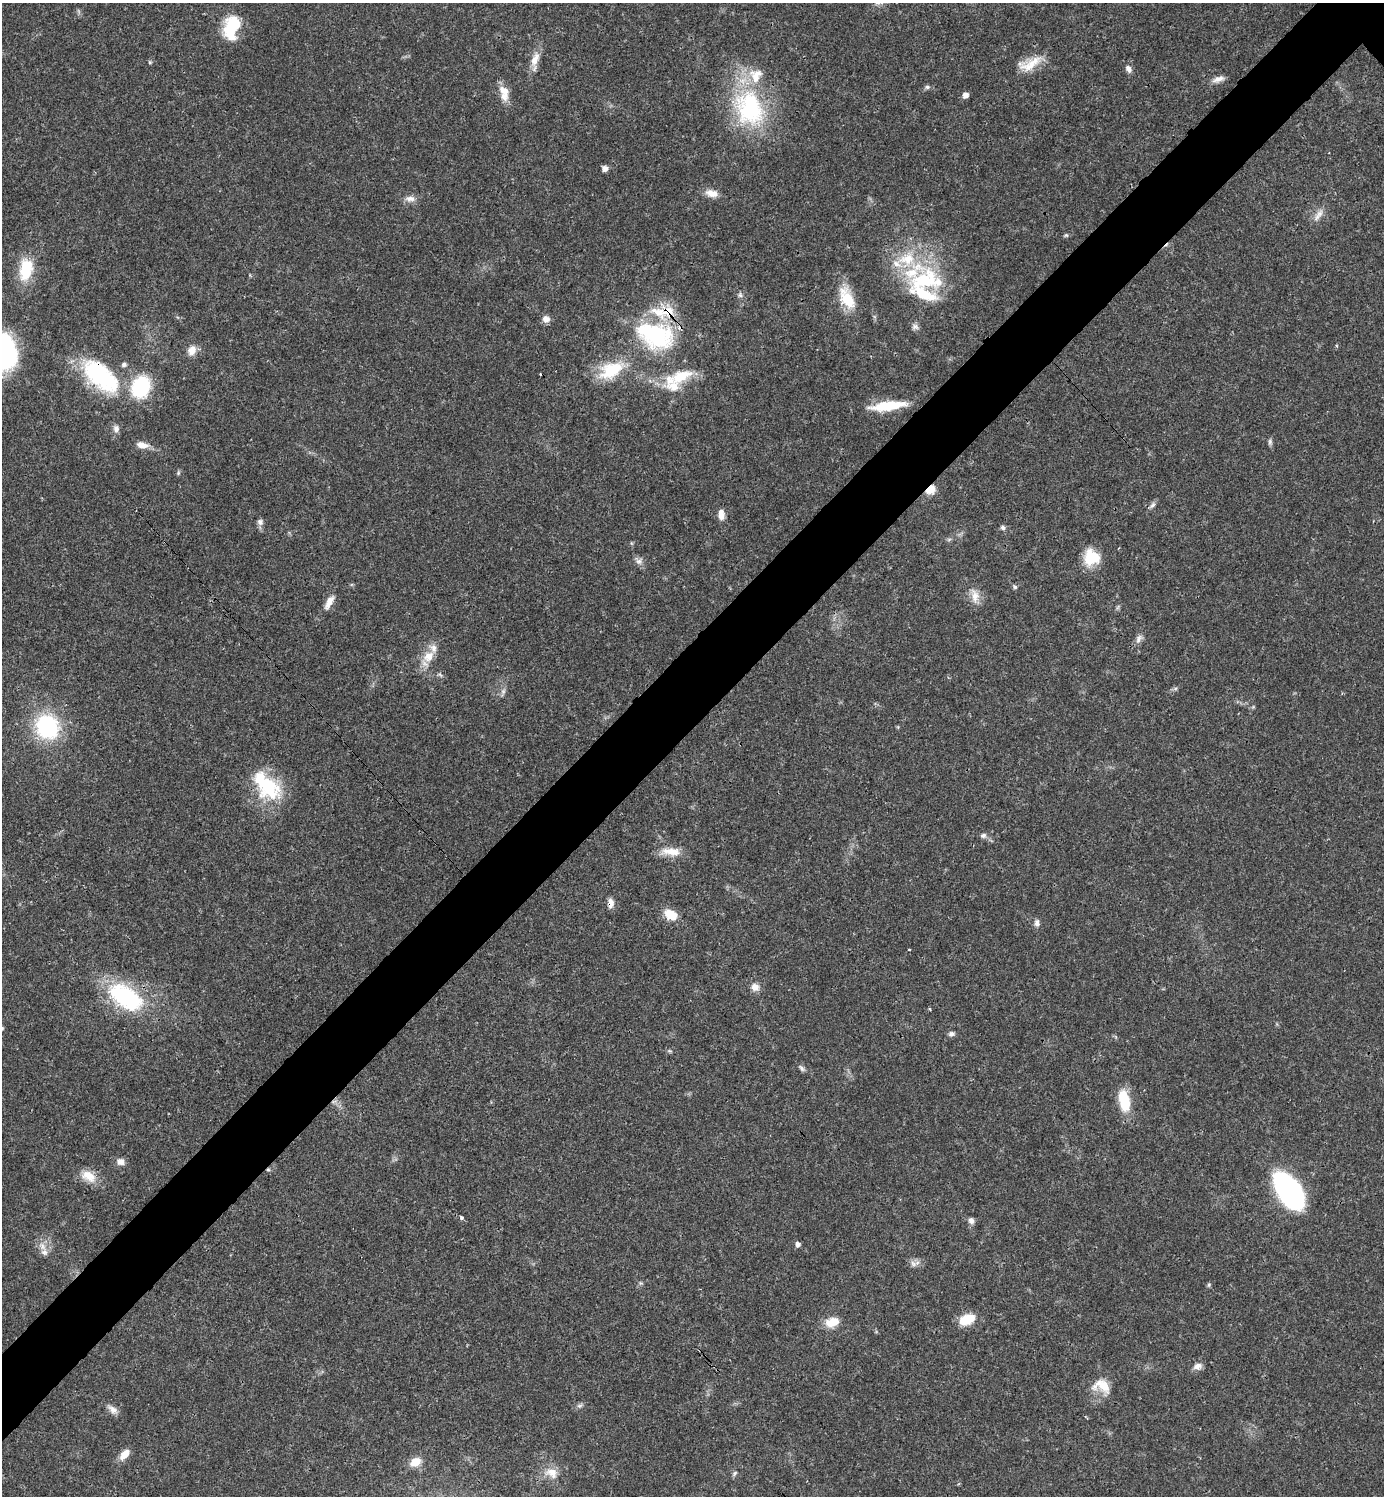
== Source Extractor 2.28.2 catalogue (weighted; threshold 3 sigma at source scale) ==
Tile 7 of 4 x 4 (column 3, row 2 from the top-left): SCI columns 3062-4443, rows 2992-4485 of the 5981 x 5982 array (HDU 1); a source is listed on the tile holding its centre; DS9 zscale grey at full resolution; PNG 1386 x 1498 px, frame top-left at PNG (2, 3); no overlay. Shown black and unused: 6% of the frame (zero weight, under 3 of 4 exposures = <1% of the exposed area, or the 3 px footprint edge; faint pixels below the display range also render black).
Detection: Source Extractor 2.28.2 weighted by HDU 2 'WHT'; one run over the whole footprint, this tile lists its part. Background 0.0198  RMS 0.0022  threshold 0.01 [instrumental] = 3 sigma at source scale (4.5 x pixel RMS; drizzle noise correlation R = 1.50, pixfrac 1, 0.05/0.05 arcsec/px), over >= 5 px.
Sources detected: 99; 1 too faint to see at this stretch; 1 inside a brighter object's white glare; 2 cosmic-ray / hot-pixel residue — not listed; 13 inside a brighter listed object's ellipse — not listed separately; the other 82 listed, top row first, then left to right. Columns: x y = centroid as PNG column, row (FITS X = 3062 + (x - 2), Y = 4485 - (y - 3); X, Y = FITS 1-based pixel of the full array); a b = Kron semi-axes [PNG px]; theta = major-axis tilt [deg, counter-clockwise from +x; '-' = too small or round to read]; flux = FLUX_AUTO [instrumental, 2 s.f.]
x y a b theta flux
231 27 27 16 77 8.7
535 59 21 10 69 2.6
150 62 5 4 - 0.29
1030 64 34 13 23 4.7
1128 69 9 7 -58 1
1218 79 17 6 16 1.4
927 87 7 5 1 0.5
504 93 20 11 -78 2.9
965 95 7 6 - 1
749 108 53 40 -70 27
605 169 7 6 - 0.88
711 193 16 9 -12 2.2
410 199 14 8 -1 1.4
1318 215 21 7 53 1.7
1066 235 6 5 - 0.33
26 272 30 17 -88 7.3
925 280 52 31 5 21
740 295 6 6 - 0.53
847 298 31 16 -63 6.8
546 319 9 8 - 1.3
915 327 9 7 -1 0.81
655 335 52 33 -19 26
1336 345 4 3 - 0.22
192 350 13 10 63 2
2 353 36 29 -82 42
611 370 32 18 27 10
101 376 52 25 -41 23
681 376 35 15 24 7.7
141 387 19 16 67 17
888 406 39 9 7 8.6
116 429 9 8 - 1.1
1270 442 8 5 -90 0.51
142 445 16 8 -10 2
178 473 6 5 - 0.35
931 489 11 8 41 2.8
1152 505 10 5 52 0.72
721 515 12 7 -87 1.6
260 522 8 7 - 0.87
1003 528 7 6 - 0.52
949 539 7 4 19 0.37
1092 557 18 17 - 6.9
639 561 9 9 - 1
1015 587 6 5 - 0.44
975 596 22 10 -81 2.5
329 602 20 8 62 2.1
1139 639 13 7 63 1.1
428 656 17 13 47 3.6
440 675 9 3 -45 0.35
47 726 22 19 -59 23
269 788 36 28 -52 14
983 835 8 7 - 0.68
671 851 28 10 -3 3.3
611 903 12 6 89 1.5
671 915 15 10 -28 4.1
1037 923 10 7 -83 0.86
909 949 3 2 - 0.21
755 987 11 9 -38 1.5
126 997 40 22 -33 25
930 1009 4 3 - 0.25
2 1028 7 6 - 0.44
951 1034 8 6 4 0.66
802 1068 10 5 -49 0.6
1124 1100 25 11 -77 7.7
121 1162 10 8 -6 1.3
268 1170 6 4 0 0.32
88 1176 21 13 -30 3.5
1289 1192 35 18 -57 50
461 1218 3 3 - 0.88
971 1221 8 7 - 0.9
798 1244 6 6 - 0.72
42 1246 12 7 -64 1.4
913 1264 10 6 -63 0.83
967 1319 18 11 20 4.6
832 1322 17 11 16 3.5
1197 1366 11 8 25 1.3
1102 1386 25 16 -14 4.3
579 1406 9 5 7 0.59
113 1409 16 8 -39 1.4
125 1454 14 8 47 2.4
415 1462 13 10 23 2.8
552 1473 19 14 -26 3.1
735 1473 7 5 61 0.44
Overlapping masked pixels (flux is a lower limit): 4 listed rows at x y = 101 376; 931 489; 611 903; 268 1170
Isophote crosses this tile's border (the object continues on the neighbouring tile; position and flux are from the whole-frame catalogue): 2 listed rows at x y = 2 353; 2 1028